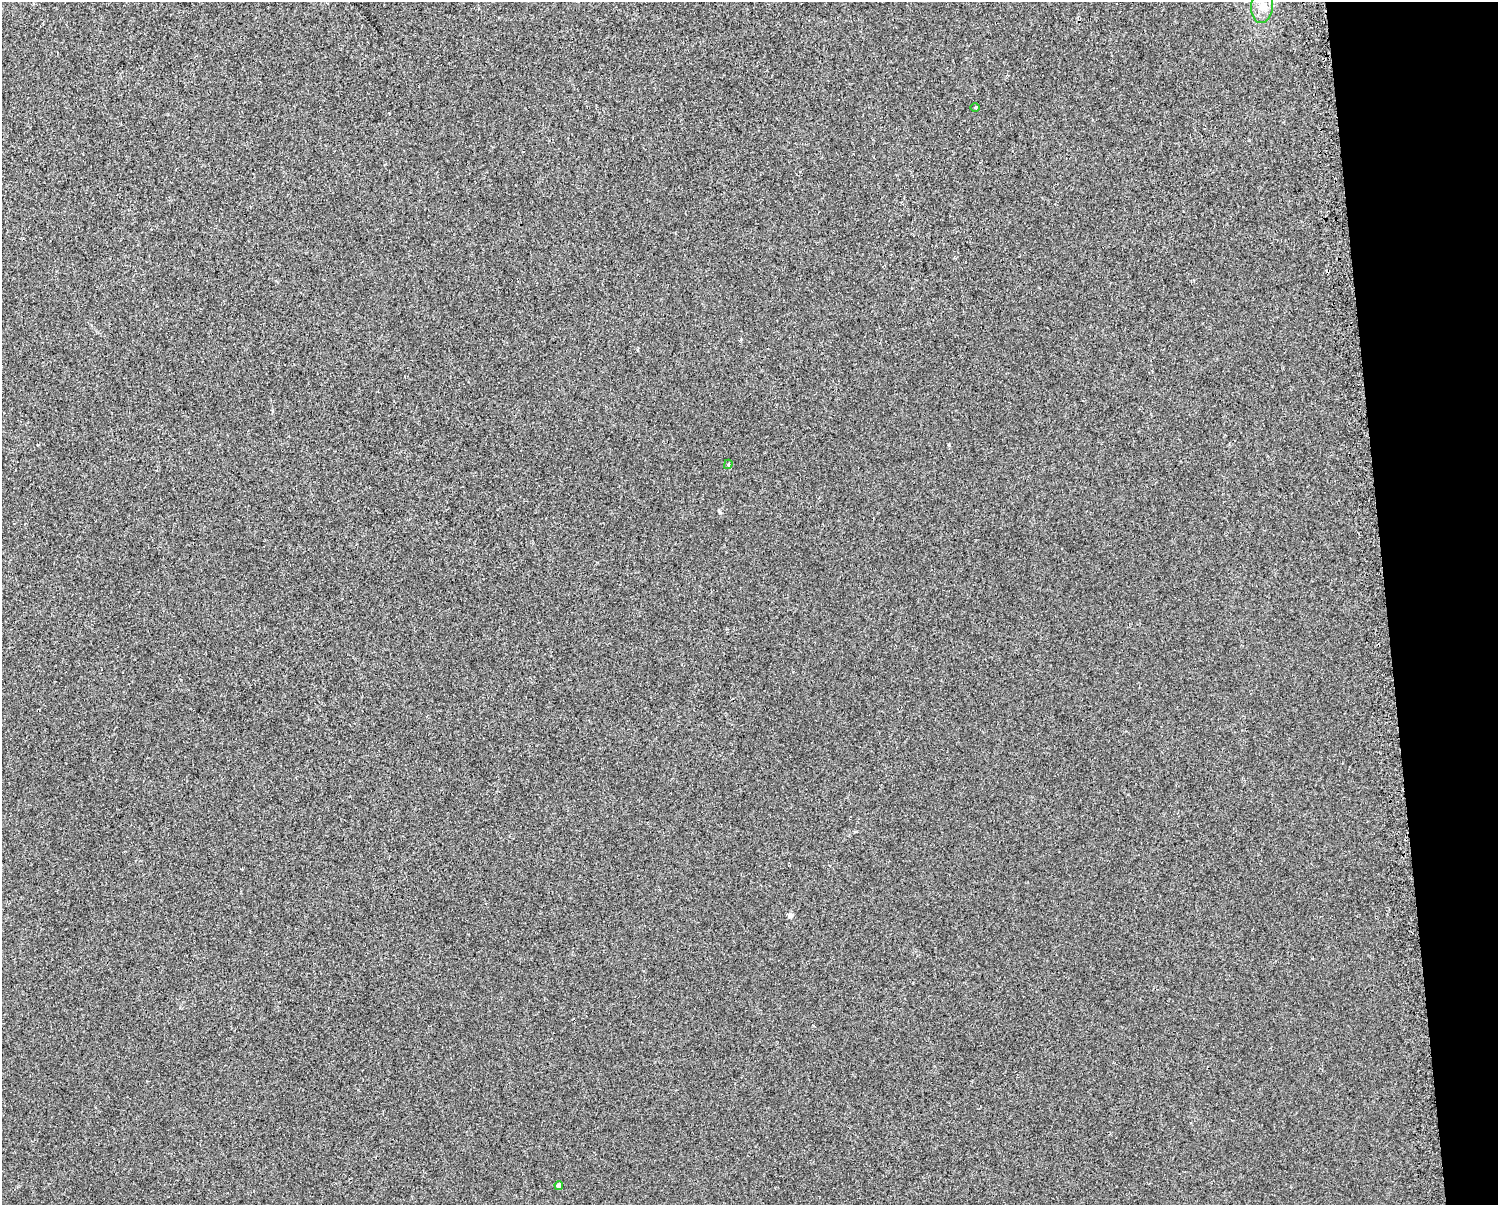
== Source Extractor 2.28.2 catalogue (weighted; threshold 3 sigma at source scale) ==
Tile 9 of 3 x 4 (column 3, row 3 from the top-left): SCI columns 3047-4542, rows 1242-2444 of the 4643 x 4891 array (HDU 1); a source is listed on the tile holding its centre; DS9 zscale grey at full resolution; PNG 1500 x 1207 px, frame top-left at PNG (2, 2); each listed source drawn as its Kron ellipse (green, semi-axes under 4 px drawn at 4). Shown black and unused: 7% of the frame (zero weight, under 2 of 3 exposures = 3% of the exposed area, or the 3 px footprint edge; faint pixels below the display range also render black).
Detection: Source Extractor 2.28.2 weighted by HDU 2 'WHT'; one run over the whole footprint, this tile lists its part. Background 0.0013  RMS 0.0053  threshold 0.024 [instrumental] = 3 sigma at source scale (4.5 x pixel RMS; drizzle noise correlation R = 1.50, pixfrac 1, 0.0396/0.0396 arcsec/px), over >= 5 px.
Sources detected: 6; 2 cosmic-ray / hot-pixel residue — neither listed nor drawn; the other 4 listed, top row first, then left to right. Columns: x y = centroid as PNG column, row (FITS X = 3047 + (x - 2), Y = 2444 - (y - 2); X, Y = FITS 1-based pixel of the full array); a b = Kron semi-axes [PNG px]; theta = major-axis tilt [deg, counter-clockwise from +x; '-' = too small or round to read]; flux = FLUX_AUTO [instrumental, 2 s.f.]
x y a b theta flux
1262 6 16 11 83 7
975 108 4 3 - 0.52
728 464 5 4 - 0.73
559 1186 4 4 - 3.5